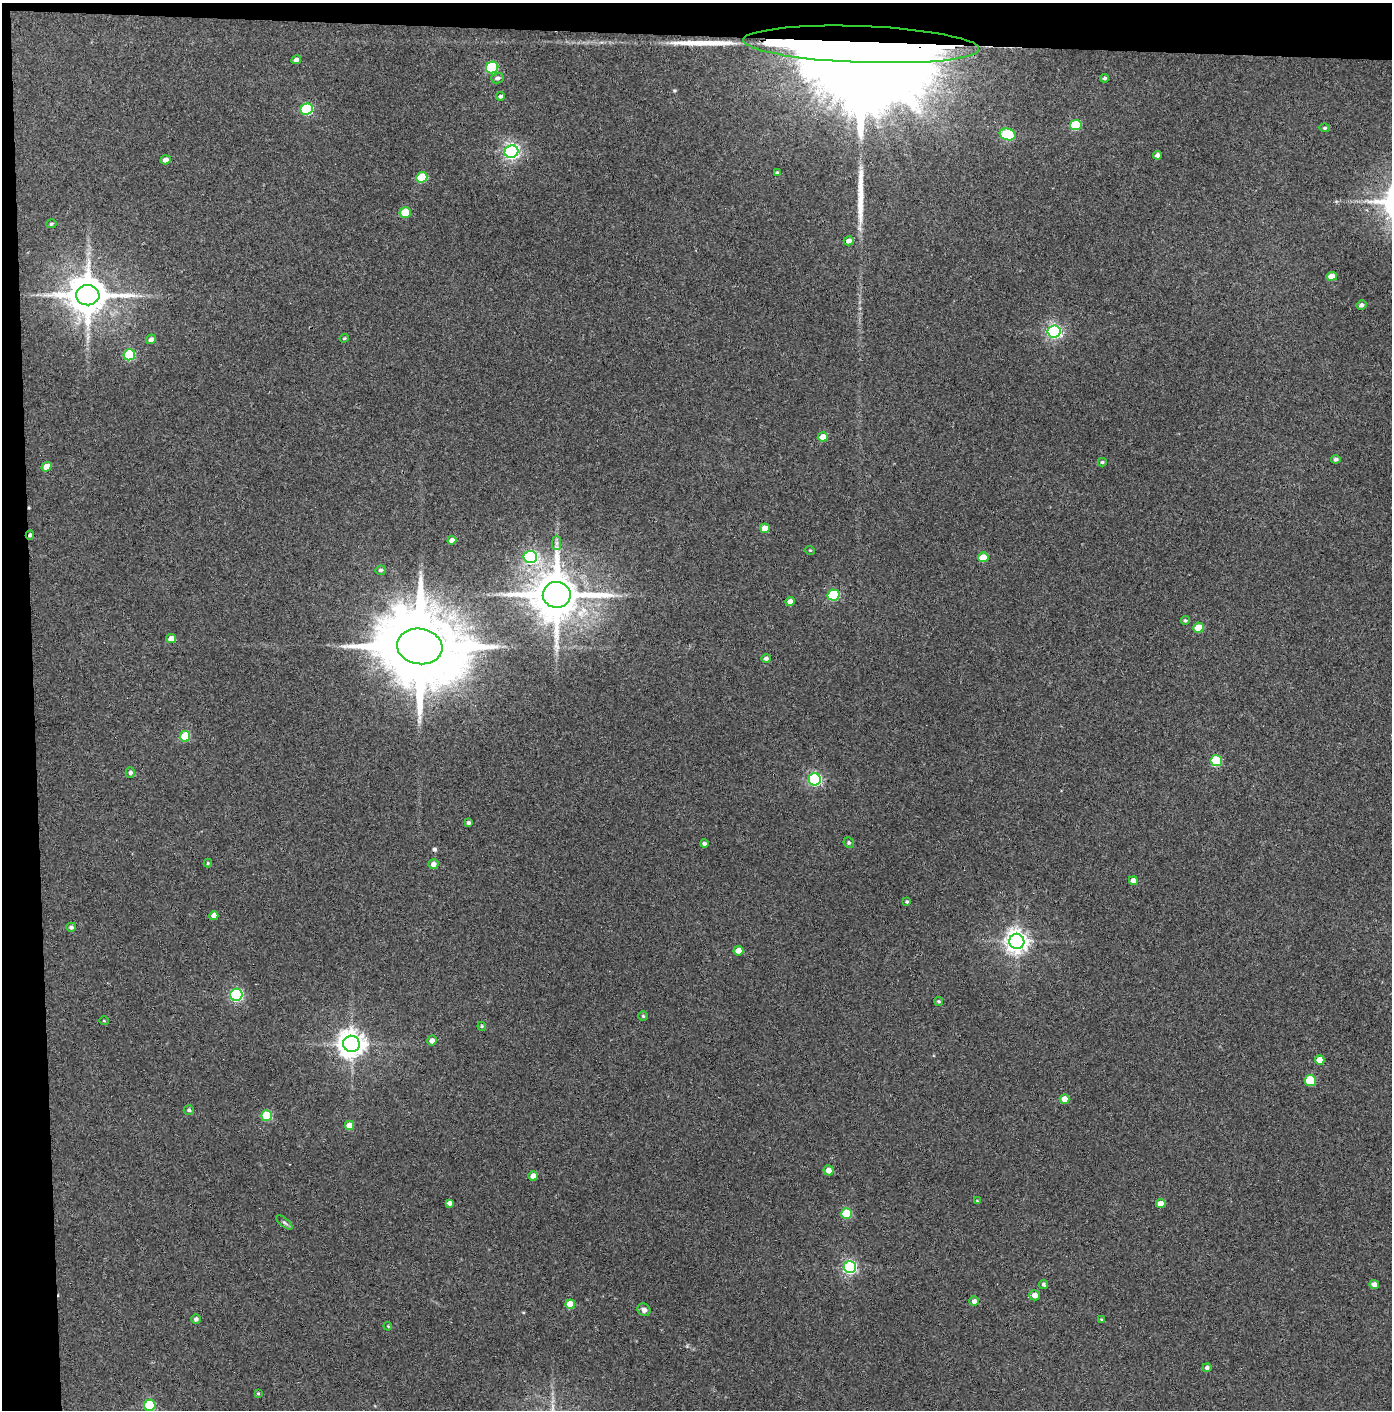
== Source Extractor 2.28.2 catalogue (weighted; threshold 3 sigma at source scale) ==
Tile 1 of 3 x 3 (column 1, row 1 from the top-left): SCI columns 74-1463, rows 2822-4229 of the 4314 x 4236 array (HDU 1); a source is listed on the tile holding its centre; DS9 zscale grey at full resolution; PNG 1394 x 1412 px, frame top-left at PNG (2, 3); each listed source drawn as its Kron ellipse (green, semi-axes under 4 px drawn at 4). Shown black and unused: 5% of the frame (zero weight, under 3 of 4 exposures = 6% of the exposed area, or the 3 px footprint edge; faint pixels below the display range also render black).
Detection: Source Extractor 2.28.2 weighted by HDU 2 'WHT'; one run over the whole footprint, this tile lists its part. Background 0.0738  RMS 0.0052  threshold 0.0235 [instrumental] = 3 sigma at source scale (4.5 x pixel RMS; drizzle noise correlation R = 1.50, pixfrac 1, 0.05/0.05 arcsec/px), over >= 5 px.
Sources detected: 98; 1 inside a brighter object's white glare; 1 cosmic-ray / hot-pixel residue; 2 long thin detections or spike segments (spike, bleed or trail) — neither listed nor drawn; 1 inside a brighter listed object's ellipse — not listed separately; the other 93 listed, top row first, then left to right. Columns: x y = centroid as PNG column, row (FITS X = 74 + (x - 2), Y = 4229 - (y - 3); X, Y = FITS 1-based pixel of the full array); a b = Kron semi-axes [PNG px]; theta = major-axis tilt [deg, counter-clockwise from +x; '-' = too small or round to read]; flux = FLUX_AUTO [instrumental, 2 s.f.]
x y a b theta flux
861 44 118 18 -2 68000
296 60 5 4 - 1.9
492 67 6 5 - 43
497 78 6 5 - 1.4
1105 78 4 4 - 0.93
500 96 4 4 - 1.1
307 109 6 5 - 45
1076 125 6 5 - 25
1325 128 5 4 - 0.82
1008 134 8 5 -17 40
511 152 7 6 - 170
1158 155 4 4 - 2
165 160 5 4 - 2.4
777 173 4 4 - 0.87
422 177 6 5 - 21
405 212 5 5 - 9.8
51 224 5 4 - 0.8
849 241 5 4 - 2.5
1332 276 5 4 - 5.1
88 295 11 10 - 1800
1362 305 5 4 - 1.7
1054 331 6 6 - 130
344 338 4 3 - 0.64
151 339 5 4 - 1.9
129 355 6 5 - 31
823 437 5 4 - 7.1
1336 459 4 4 - 1.2
1102 462 4 3 - 0.78
46 467 5 4 - 5.8
765 528 5 4 - 6
30 535 4 3 - 1.2
452 540 4 4 - 3.4
557 543 7 4 90 1.3
810 550 5 3 - 0.42
530 557 7 6 - 75
983 557 5 5 - 11
381 570 5 5 - 1
557 595 14 13 - 2900
834 595 6 5 - 38
790 601 4 4 - 3
1185 620 4 4 - 0.77
1199 628 5 5 - 10
171 639 5 4 - 3.7
420 646 23 17 -9 9500
766 658 4 4 - 1.3
185 736 5 5 - 20
1216 761 6 5 - 30
130 773 5 4 - 1.5
815 779 6 6 - 93
469 823 4 4 - 1.2
849 843 5 5 - 1.1
704 844 4 4 - 1.2
208 863 4 4 - 0.65
433 864 5 5 - 2.7
1133 881 4 4 - 3.7
907 902 4 4 - 0.69
214 916 4 4 - 3.7
71 927 5 4 - 1.3
1017 941 7 7 - 410
738 951 5 5 - 4.5
236 995 6 6 - 77
939 1001 4 4 - 0.75
643 1016 5 5 - 0.73
104 1021 5 3 - 0.41
482 1026 4 4 - 0.65
432 1041 5 5 - 2.5
351 1044 8 8 - 610
1320 1060 5 4 - 6.2
1310 1080 5 5 - 23
1064 1099 5 4 - 5.7
189 1110 5 4 - 1.1
267 1116 5 5 - 24
349 1125 4 4 - 5.3
829 1170 5 5 - 3.6
533 1176 4 4 - 4.2
977 1201 3 3 - 0.4
449 1203 4 4 - 1.9
1161 1204 5 4 - 5.1
846 1213 5 5 - 21
284 1222 10 4 -40 1.1
850 1267 6 6 - 100
1044 1284 5 4 - 0.99
1374 1284 5 4 - 2.7
1035 1295 5 5 - 3.5
974 1301 5 4 - 2.3
570 1304 5 4 - 6.9
644 1310 7 6 - 2
196 1319 5 4 - 1.4
1102 1319 4 3 - 0.56
388 1326 4 3 - 0.49
1207 1368 4 4 - 1.4
258 1393 4 4 - 0.54
150 1405 6 5 - 35
Overlapping masked pixels (flux is a lower limit): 2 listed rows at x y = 861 44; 30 535